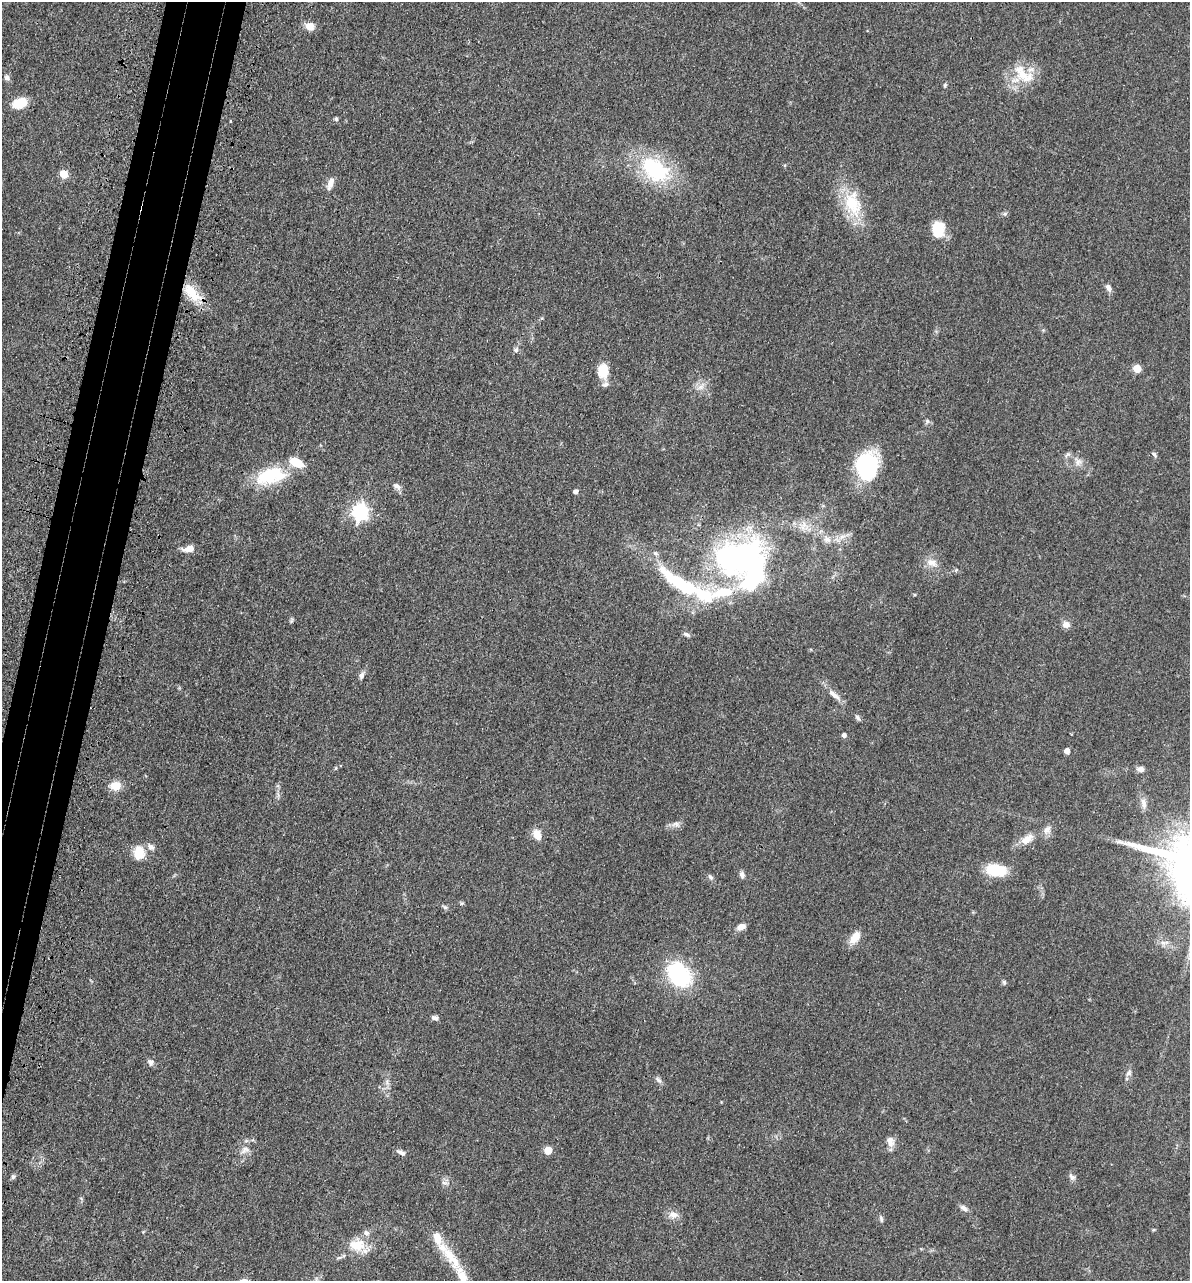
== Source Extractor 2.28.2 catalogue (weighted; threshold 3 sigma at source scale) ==
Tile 7 of 4 x 4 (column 3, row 2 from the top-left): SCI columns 2697-3884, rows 2627-3905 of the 5276 x 5252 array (HDU 1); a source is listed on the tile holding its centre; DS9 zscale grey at full resolution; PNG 1192 x 1283 px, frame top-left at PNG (2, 2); no overlay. Shown black and unused: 5% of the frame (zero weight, under 3 of 4 exposures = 6% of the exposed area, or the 3 px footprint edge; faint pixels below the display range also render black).
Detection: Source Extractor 2.28.2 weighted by HDU 2 'WHT'; one run over the whole footprint, this tile lists its part. Background 0.0401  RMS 0.0049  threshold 0.0219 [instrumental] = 3 sigma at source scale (4.5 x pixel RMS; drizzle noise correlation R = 1.50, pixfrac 1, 0.05/0.05 arcsec/px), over >= 5 px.
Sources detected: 88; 3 inside a brighter object's white glare — not listed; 8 inside a brighter listed object's ellipse — not listed separately; the other 77 listed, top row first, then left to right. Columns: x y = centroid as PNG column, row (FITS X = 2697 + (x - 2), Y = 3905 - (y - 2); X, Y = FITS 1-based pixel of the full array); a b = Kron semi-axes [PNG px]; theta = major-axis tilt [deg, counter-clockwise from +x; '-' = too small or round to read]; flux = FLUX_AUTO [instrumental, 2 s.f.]
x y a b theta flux
310 26 9 7 -21 5.4
1024 76 33 15 -30 13
7 78 8 6 -33 1.4
945 85 6 4 47 0.66
19 103 13 9 19 12
336 119 5 4 - 0.78
230 121 3 2 - 0.6
654 169 28 17 -38 47
63 174 5 5 - 13
330 183 13 6 71 3.8
853 204 38 21 -72 20
1005 213 6 4 20 0.82
938 229 19 14 88 10
1108 288 11 6 -61 1.9
192 293 28 12 -46 13
516 350 7 6 - 1.3
1137 369 5 5 - 14
603 371 17 12 86 9.2
700 387 10 6 26 2.3
927 421 7 6 - 1.1
1067 454 10 4 39 1.1
1154 455 8 5 -54 0.94
1078 462 10 8 36 2.3
867 466 25 19 85 51
269 475 36 19 22 25
397 486 11 6 -32 2
576 492 4 4 - 1.7
360 512 7 6 - 150
803 525 16 7 75 3.3
827 539 12 9 -32 3.3
189 549 11 6 10 4.9
655 553 7 5 -45 1
738 557 56 37 21 130
931 563 14 9 -12 4
956 570 5 5 - 0.65
687 587 26 13 -22 25
1066 624 10 9 - 2.4
686 634 10 5 -27 1.2
361 675 9 6 71 1.6
834 695 21 7 -37 3.6
858 718 9 5 -53 1
844 735 4 4 - 1.7
1067 751 4 4 - 3.6
336 768 6 3 71 0.52
1141 769 9 7 -7 2
115 786 13 11 8 5.6
1144 803 16 7 -77 2.8
675 824 12 7 6 2.2
1047 829 12 8 50 2.7
537 834 14 9 -68 4.3
1027 839 18 9 37 5.3
151 847 10 7 -40 2.2
139 853 13 10 -90 10
996 870 18 10 -8 18
742 875 9 6 -79 1.7
710 877 9 6 -52 1.2
445 907 7 5 -42 0.91
741 927 10 7 24 3.1
855 937 14 8 53 6.6
1164 943 13 6 8 2.2
679 975 19 14 -50 54
1004 982 6 5 - 0.8
435 1018 9 6 -19 1.5
150 1062 9 7 -69 1.7
1128 1073 9 6 45 1.6
658 1080 10 6 -45 1.4
890 1141 13 9 -73 3.3
245 1150 13 8 41 2.9
548 1150 5 5 - 9.9
401 1152 11 5 -21 1.7
13 1177 6 5 - 0.98
1072 1177 9 7 -47 1.7
963 1208 11 6 -34 1.9
673 1215 12 10 -12 3.4
881 1219 10 4 -73 0.94
357 1245 24 16 0 11
451 1257 46 14 -54 14
Overlapping masked pixels (flux is a lower limit): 1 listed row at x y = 192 293